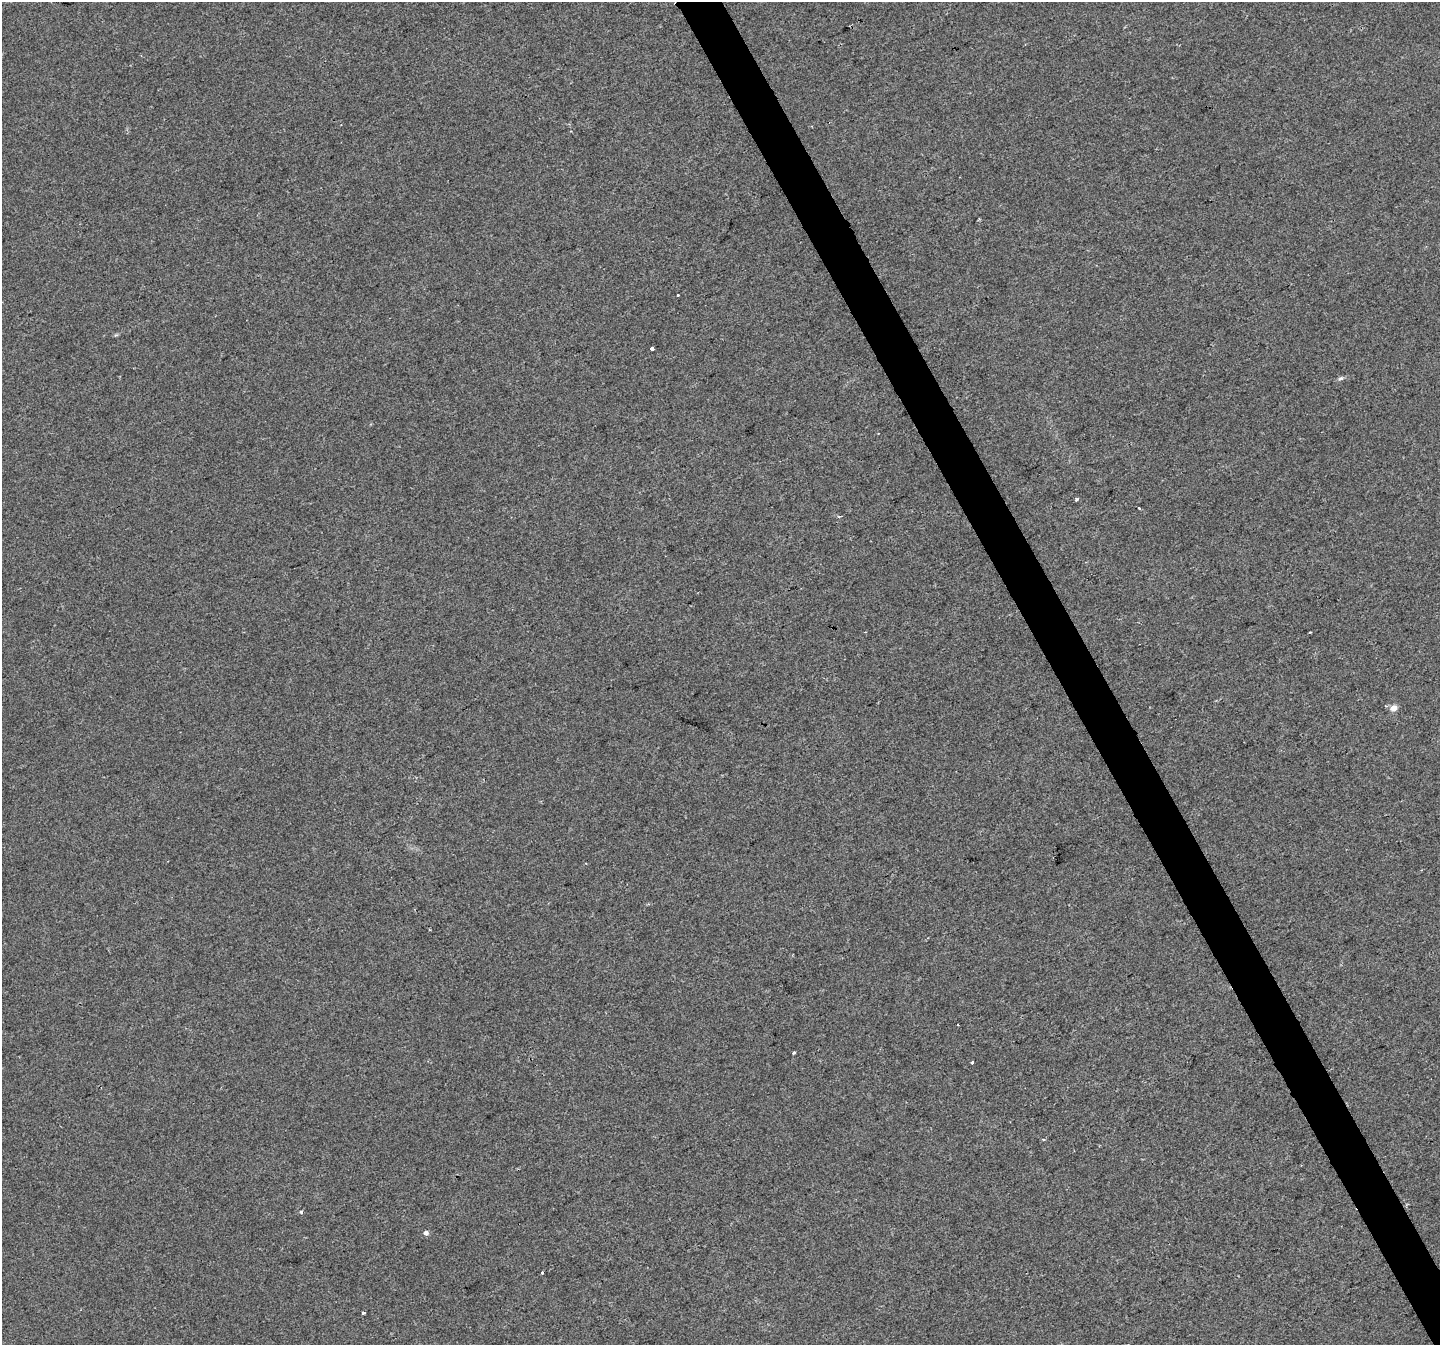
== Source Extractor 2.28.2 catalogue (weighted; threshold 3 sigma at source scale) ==
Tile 6 of 4 x 4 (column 2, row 2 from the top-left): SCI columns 1439-2876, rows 2787-4129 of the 5753 x 5632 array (HDU 1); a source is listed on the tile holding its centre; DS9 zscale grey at full resolution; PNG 1442 x 1347 px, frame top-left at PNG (2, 2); no overlay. Shown black and unused: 3% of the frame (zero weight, under 2 of 3 exposures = <1% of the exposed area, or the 3 px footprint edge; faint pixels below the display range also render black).
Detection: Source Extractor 2.28.2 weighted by HDU 2 'WHT'; one run over the whole footprint, this tile lists its part. Background 0.0138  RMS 0.0048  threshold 0.0217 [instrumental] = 3 sigma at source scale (4.5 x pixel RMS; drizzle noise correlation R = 1.50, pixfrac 1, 0.0396/0.0396 arcsec/px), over >= 5 px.
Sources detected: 17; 1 cosmic-ray / hot-pixel residue — not listed; the other 16 listed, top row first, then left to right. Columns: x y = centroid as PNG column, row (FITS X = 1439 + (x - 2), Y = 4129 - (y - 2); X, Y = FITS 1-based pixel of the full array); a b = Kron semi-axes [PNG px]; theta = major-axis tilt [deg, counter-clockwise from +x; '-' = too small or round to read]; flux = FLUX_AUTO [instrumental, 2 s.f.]
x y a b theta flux
677 295 3 3 - 1.8
652 349 4 3 - 2
1341 378 9 4 26 1
1077 499 3 3 - 1.4
840 516 5 3 - 0.74
1310 632 2 2 - 0.37
1386 706 4 4 - 0.53
1394 708 5 4 - 6.4
957 1025 3 3 - 1.4
794 1053 3 3 - 1.1
972 1062 3 3 - 1.8
1043 1139 3 3 - 0.6
301 1212 4 3 - 1.4
426 1233 5 4 - 2.1
542 1273 3 3 - 2.8
363 1313 4 3 - 3.5